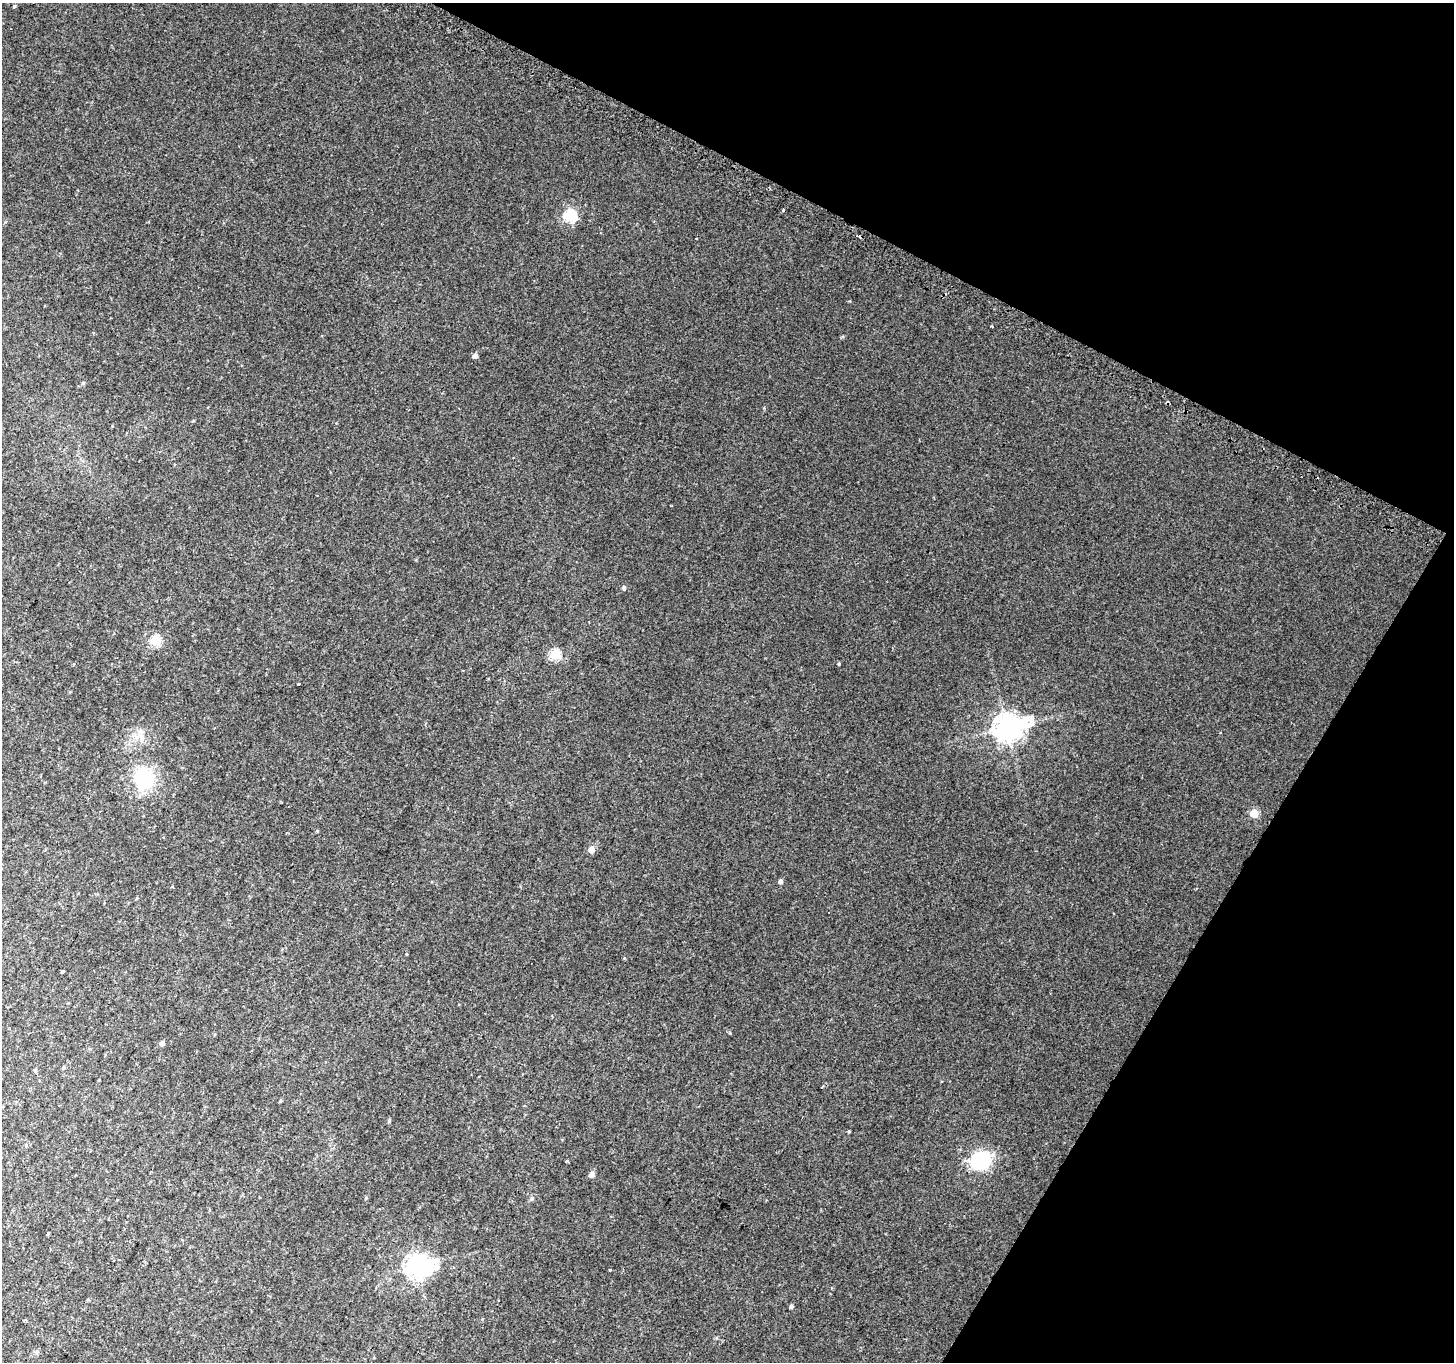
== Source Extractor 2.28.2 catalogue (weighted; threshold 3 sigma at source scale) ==
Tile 8 of 4 x 4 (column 4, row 2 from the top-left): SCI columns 4371-5822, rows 2942-4301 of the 5844 x 5948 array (HDU 1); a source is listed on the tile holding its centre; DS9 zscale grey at full resolution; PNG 1456 x 1364 px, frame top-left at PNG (2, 3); no overlay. Shown black and unused: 25% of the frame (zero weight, under 2 of 3 exposures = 2% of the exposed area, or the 3 px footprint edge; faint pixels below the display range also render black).
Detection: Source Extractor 2.28.2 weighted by HDU 2 'WHT'; one run over the whole footprint, this tile lists its part. Background 0.00449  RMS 0.0065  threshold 0.0291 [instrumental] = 3 sigma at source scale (4.5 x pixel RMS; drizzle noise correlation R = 1.50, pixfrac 1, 0.0396/0.0396 arcsec/px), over >= 5 px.
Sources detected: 37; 4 cosmic-ray / hot-pixel residue — not listed; the other 33 listed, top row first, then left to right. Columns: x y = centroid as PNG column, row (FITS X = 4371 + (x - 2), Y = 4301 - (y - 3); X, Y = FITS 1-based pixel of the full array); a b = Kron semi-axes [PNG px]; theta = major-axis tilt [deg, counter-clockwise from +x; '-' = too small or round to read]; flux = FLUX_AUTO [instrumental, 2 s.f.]
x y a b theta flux
14 6 4 4 - 0.82
783 211 3 3 - 0.76
570 216 6 6 - 81
696 239 3 3 - 1.4
992 327 3 2 - 0.7
475 356 5 4 - 2.9
83 383 4 4 - 0.96
193 421 5 3 - 0.52
624 588 5 4 - 1.7
156 641 5 5 - 41
555 654 5 5 - 45
298 684 3 3 - 1.1
1007 728 10 8 13 760
142 737 14 8 87 4.8
144 779 25 23 -69 41
1254 813 5 5 - 24
591 849 5 5 - 5.3
780 881 5 4 - 1.8
62 972 3 3 - 2
162 1043 5 4 - 2.6
63 1067 5 3 - 0.67
35 1071 6 4 -2 0.83
822 1087 3 2 - 0.71
281 1101 4 4 - 0.64
389 1120 5 4 - 0.81
849 1131 5 3 - 0.52
981 1160 17 14 18 50
566 1161 4 3 - 0.81
592 1174 5 5 - 4.5
532 1198 7 5 61 1.4
417 1266 9 8 - 520
610 1270 3 3 - 3.3
791 1306 4 4 - 1.5
Unlisted compact peaks at least as high as the median listed source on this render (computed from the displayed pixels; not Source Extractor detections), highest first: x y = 839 664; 730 1033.